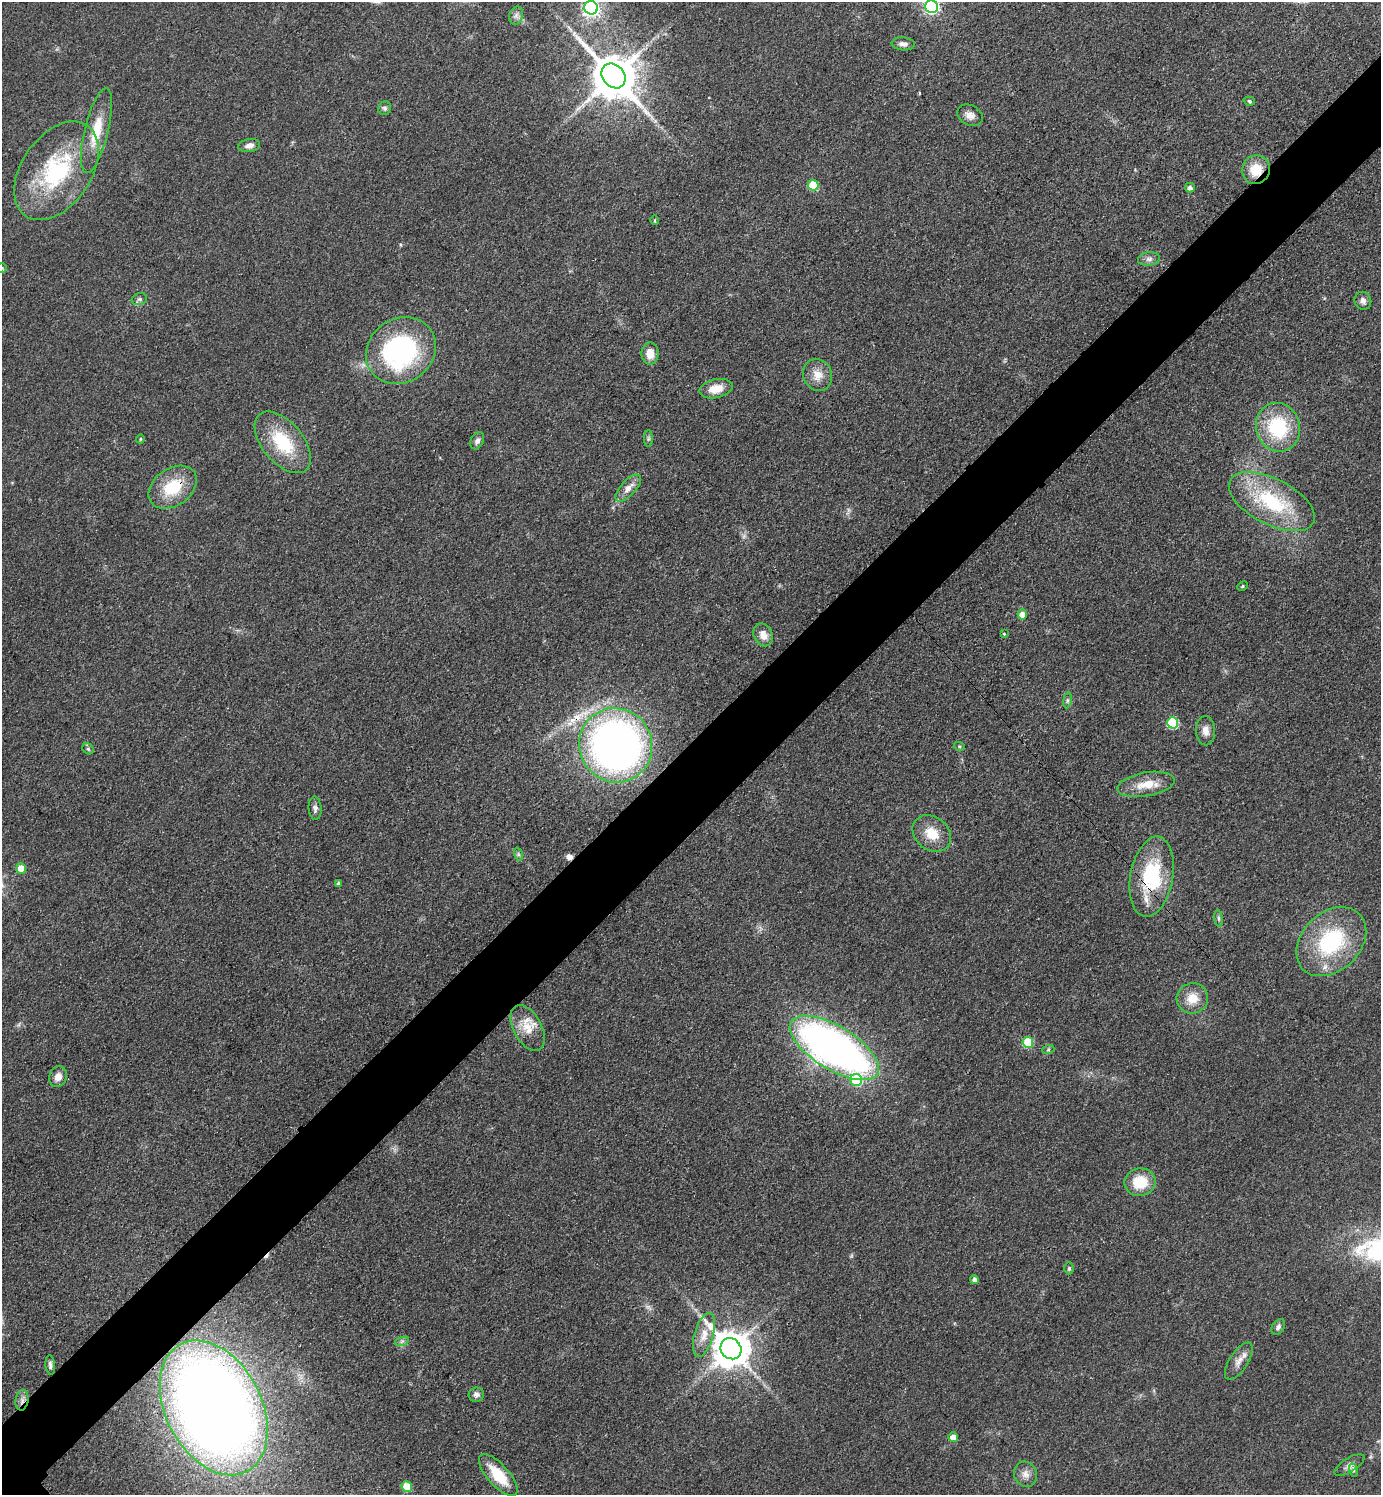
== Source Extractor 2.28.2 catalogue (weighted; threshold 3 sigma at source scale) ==
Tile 10 of 4 x 4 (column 2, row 3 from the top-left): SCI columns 1551-2929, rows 1509-3001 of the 6001 x 6002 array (HDU 1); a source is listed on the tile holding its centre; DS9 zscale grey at full resolution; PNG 1383 x 1497 px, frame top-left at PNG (2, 2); each listed source drawn as its Kron ellipse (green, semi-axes under 4 px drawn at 4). Shown black and unused: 6% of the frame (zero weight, under 3 of 4 exposures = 2% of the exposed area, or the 3 px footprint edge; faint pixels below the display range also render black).
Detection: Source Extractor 2.28.2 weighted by HDU 2 'WHT'; one run over the whole footprint, this tile lists its part. Background 0.0578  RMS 0.0057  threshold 0.0257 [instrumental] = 3 sigma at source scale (4.5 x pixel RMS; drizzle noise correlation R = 1.50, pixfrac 1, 0.05/0.05 arcsec/px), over >= 5 px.
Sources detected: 81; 2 too faint to see at this stretch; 2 cosmic-ray / hot-pixel residue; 1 long thin detection or spike segment (spike, bleed or trail) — neither listed nor drawn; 1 inside a brighter listed object's ellipse — not listed separately; the other 75 listed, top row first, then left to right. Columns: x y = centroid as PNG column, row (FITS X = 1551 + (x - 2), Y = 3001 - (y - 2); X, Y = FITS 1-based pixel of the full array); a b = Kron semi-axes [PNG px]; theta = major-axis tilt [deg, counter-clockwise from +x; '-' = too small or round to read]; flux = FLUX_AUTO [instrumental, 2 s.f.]
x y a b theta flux
931 7 6 6 - 120
591 8 7 6 - 200
516 16 9 6 75 2.3
903 44 11 6 -4 2.9
613 76 13 11 -49 2500
1249 101 6 4 -18 0.94
385 108 7 6 - 1.4
970 115 13 10 -29 4.1
96 131 43 12 76 18
249 146 11 6 12 2.8
1256 170 14 13 - 13
56 171 55 34 56 65
813 185 5 5 - 25
1190 188 5 4 - 2.2
655 220 5 3 - 0.58
1149 259 11 6 7 2.5
2 268 5 4 - 0.79
139 299 8 6 19 1.6
1363 301 9 8 - 2.8
401 351 36 32 35 100
650 353 11 8 -89 7.5
817 375 16 14 -66 7.8
716 389 17 9 13 8.7
1278 427 24 22 -73 40
140 439 4 4 - 0.63
648 439 8 4 90 1.1
477 441 9 6 63 2.3
283 442 36 20 -50 31
173 487 26 18 35 23
628 488 17 7 47 5.3
1272 501 47 23 -27 50
1242 586 5 4 - 0.76
1022 614 5 5 - 6.5
1004 634 4 3 - 0.6
763 635 12 9 -64 5
1067 700 8 4 82 1.1
1173 723 6 5 - 45
1206 731 14 9 -87 4.9
616 745 37 36 - 350
959 746 5 3 - 0.67
88 749 6 5 - 1.1
1146 784 29 12 10 11
315 808 12 6 -85 2.1
932 833 21 16 -38 12
518 854 7 4 -71 1.1
21 868 5 5 - 9.6
1152 877 41 21 80 44
338 883 4 4 - 1.5
1219 918 8 4 -81 1.2
1331 942 39 29 44 57
1192 998 16 15 - 9.2
528 1028 25 14 -62 11
1028 1042 5 5 - 25
834 1048 51 21 -32 340
1048 1050 6 4 19 0.86
58 1077 10 8 69 4.3
856 1080 6 6 - 30
1140 1182 15 14 - 17
1069 1268 6 4 89 1.3
974 1279 4 4 - 2.1
1278 1327 8 6 54 1.8
704 1335 23 9 74 8
402 1341 7 4 19 1.3
731 1349 11 10 - 1500
1239 1361 21 9 57 5.3
50 1365 9 4 -84 1.8
476 1395 8 7 - 2.2
22 1400 10 6 81 2.9
214 1408 72 48 -62 950
953 1437 5 4 - 5.8
1349 1465 17 7 32 3.1
1353 1470 7 4 -72 1.1
1025 1474 13 11 -64 4.2
498 1475 26 10 -48 19
407 1487 5 5 - 17
Overlapping masked pixels (flux is a lower limit): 5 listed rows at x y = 1256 170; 173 487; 616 745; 1152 877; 22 1400
Isophote crosses this tile's border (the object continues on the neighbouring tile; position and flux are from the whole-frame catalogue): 4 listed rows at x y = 931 7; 591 8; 2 268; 214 1408